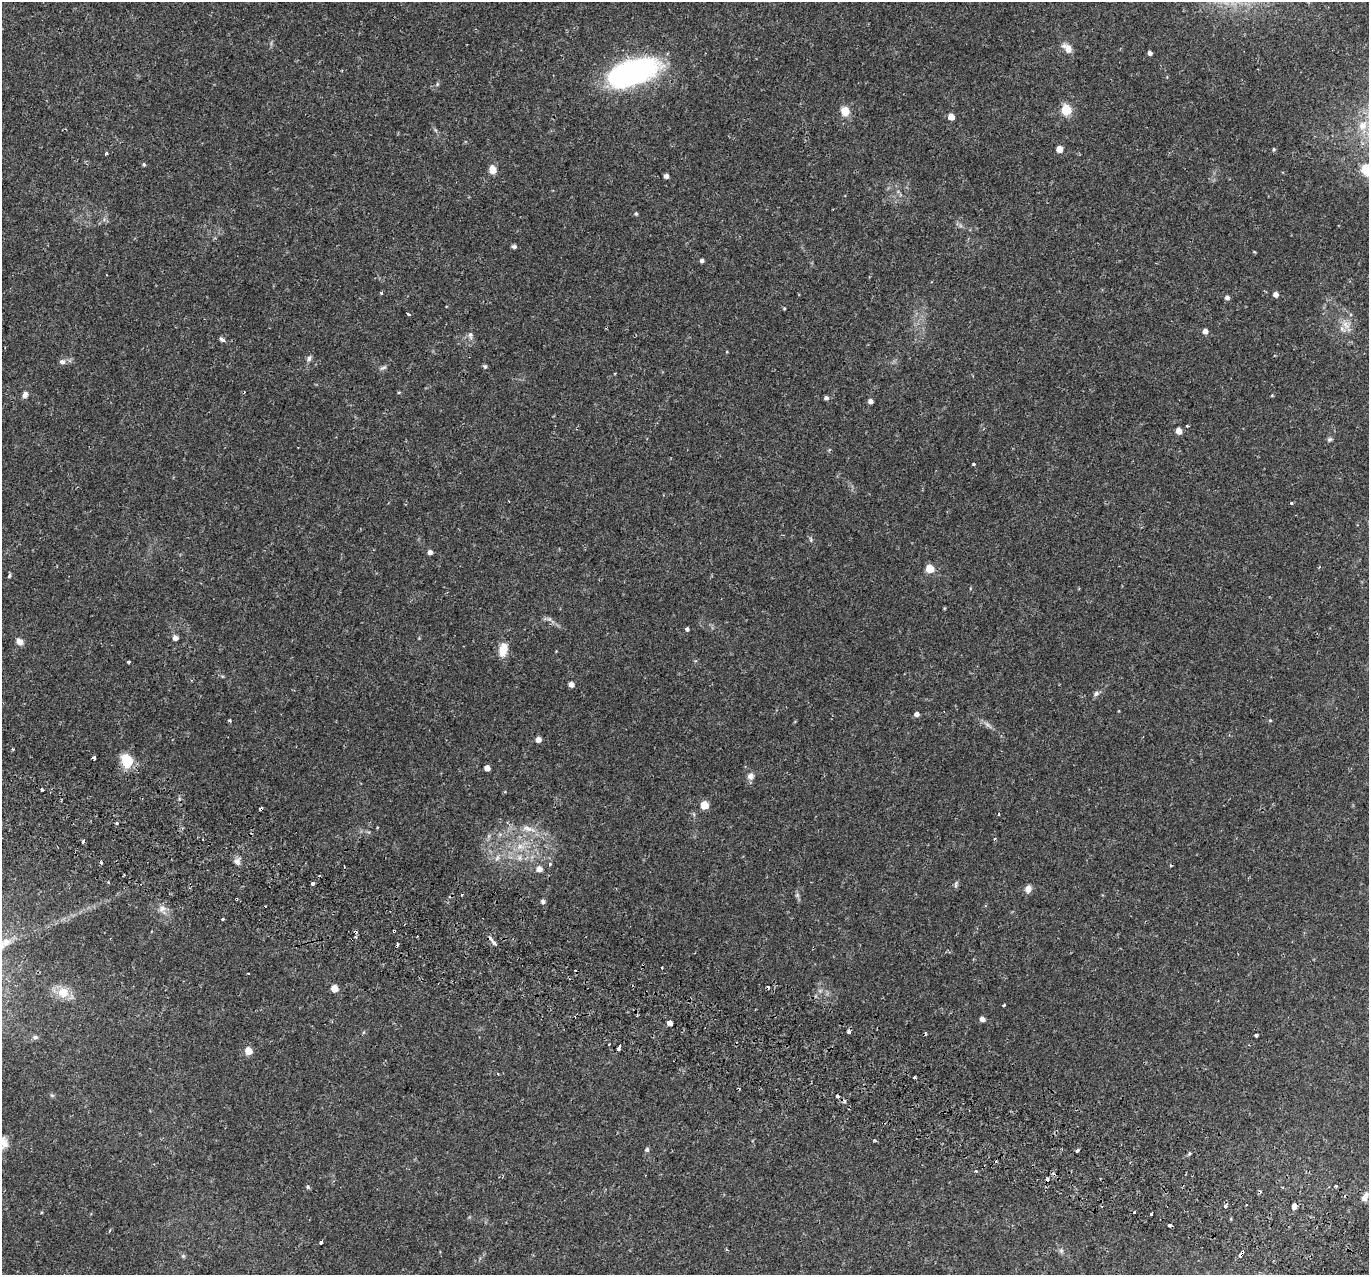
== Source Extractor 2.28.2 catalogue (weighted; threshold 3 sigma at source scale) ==
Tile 6 of 4 x 4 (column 2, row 2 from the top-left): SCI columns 1438-2804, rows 2843-4115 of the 5617 x 5745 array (HDU 1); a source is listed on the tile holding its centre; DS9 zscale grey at full resolution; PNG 1371 x 1277 px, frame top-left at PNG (2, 2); no overlay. Shown black and unused: <1% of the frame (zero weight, under 2 of 3 exposures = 5% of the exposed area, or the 3 px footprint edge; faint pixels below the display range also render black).
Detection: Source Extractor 2.28.2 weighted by HDU 2 'WHT'; one run over the whole footprint, this tile lists its part. Background 0.0342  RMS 0.0038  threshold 0.0171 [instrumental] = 3 sigma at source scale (4.5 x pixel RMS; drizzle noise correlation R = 1.50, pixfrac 1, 0.0396/0.0396 arcsec/px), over >= 5 px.
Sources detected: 136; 1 too faint to see at this stretch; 20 cosmic-ray / hot-pixel residue — not listed; the other 115 listed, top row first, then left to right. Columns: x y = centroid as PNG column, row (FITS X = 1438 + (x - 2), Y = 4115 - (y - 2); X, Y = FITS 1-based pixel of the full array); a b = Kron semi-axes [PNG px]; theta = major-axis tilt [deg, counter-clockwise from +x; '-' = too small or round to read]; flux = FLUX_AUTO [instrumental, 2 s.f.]
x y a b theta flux
1067 48 14 8 -43 3
1150 53 4 4 - 1.3
633 72 51 23 19 85
437 84 6 4 89 0.48
1066 110 6 5 - 24
845 111 11 10 - 4.2
951 117 5 5 - 4.9
1362 126 9 9 - 3.2
1059 149 5 5 - 4.8
1274 149 5 5 - 0.53
106 153 4 3 - 1.7
144 164 5 4 - 0.5
492 169 7 6 - 4.2
1367 169 15 13 7 8.5
666 176 4 4 - 1.5
636 214 4 4 - 0.56
514 246 6 4 -14 0.79
702 260 4 4 - 0.96
381 293 4 3 - 0.37
1275 294 5 4 - 2
1227 298 6 5 - 1.1
784 308 4 3 - 0.35
408 314 3 3 - 1.2
1346 325 15 9 -39 3.3
1205 331 5 5 - 1.8
470 334 7 7 - 1.2
222 339 8 5 -37 0.89
309 358 9 6 67 1.1
62 362 8 7 - 1.3
485 366 5 5 - 0.58
383 368 10 4 18 0.87
399 392 4 3 - 0.45
25 395 8 6 72 1.7
1272 395 4 4 - 0.32
826 398 5 4 - 1.1
870 401 4 4 - 1.7
1187 426 3 3 - 0.48
1179 431 5 4 - 3.6
1330 439 7 6 - 0.74
973 464 3 3 - 1
1292 503 3 3 - 1.3
811 540 7 3 -71 0.56
430 552 5 4 - 1.5
1319 567 4 3 - 0.33
930 568 5 5 - 11
9 576 6 4 72 0.56
687 629 4 4 - 1
175 638 5 5 - 2
19 641 9 7 -57 2.1
503 649 17 10 76 4.8
129 662 3 3 - 0.91
571 684 5 5 - 2
1096 694 8 6 30 1.1
917 714 5 5 - 1.5
1270 720 5 3 - 0.37
230 721 3 3 - 0.85
538 739 5 5 - 2.3
94 757 3 3 - 5.6
127 760 16 12 -72 8.8
487 768 5 4 - 2.6
750 776 9 8 - 1.9
42 789 3 3 - 0.64
704 805 5 5 - 9.6
117 823 3 3 - 3
528 829 22 7 -14 4.2
520 846 13 9 0 3.6
497 858 9 5 63 1.2
520 858 9 7 90 1.6
237 861 9 7 -34 1.5
550 864 4 4 - 0.82
539 869 6 6 - 2.3
108 882 4 3 - 0.4
313 884 3 3 - 3.5
956 884 10 4 85 0.76
1028 889 9 7 67 2.1
797 895 6 5 - 0.71
543 901 5 5 - 1.1
162 909 11 10 - 2.4
223 919 3 3 - 1.8
394 931 3 3 - 0.75
355 932 4 3 - 1.1
355 937 4 3 - 0.47
248 973 3 2 - 0.34
334 988 5 5 - 5.8
63 992 16 14 -6 5.9
1004 1005 3 3 - 0.59
982 1019 4 4 - 1.7
670 1023 4 4 - 2
849 1031 3 3 - 1.7
1256 1035 4 3 - 1.2
35 1037 8 6 -12 0.93
608 1044 3 3 - 0.78
619 1048 6 3 69 5.7
248 1051 5 5 - 6.6
498 1074 3 2 - 0.32
914 1077 3 3 - 0.59
837 1096 4 3 - 2.3
874 1140 4 3 - 0.58
4 1143 19 12 -86 4.3
647 1150 5 5 - 0.77
1077 1150 4 3 - 1.6
976 1171 3 3 - 0.87
1336 1186 4 4 - 0.58
308 1187 6 5 - 0.65
1365 1197 14 7 58 2.9
1225 1206 4 3 - 1.4
1294 1206 5 3 - 18
1151 1214 3 3 - 2.1
1231 1219 5 3 - 0.32
1169 1225 3 3 - 1.4
110 1230 4 3 - 0.43
321 1242 4 3 - 1.4
1061 1251 8 6 -70 0.93
1241 1254 7 3 57 6
183 1256 6 4 -45 0.53
Overlapping masked pixels (flux is a lower limit): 5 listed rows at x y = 394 931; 355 932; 1294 1206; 1169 1225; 1241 1254
Isophote crosses this tile's border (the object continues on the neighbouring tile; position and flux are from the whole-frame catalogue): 2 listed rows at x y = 1367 169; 4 1143